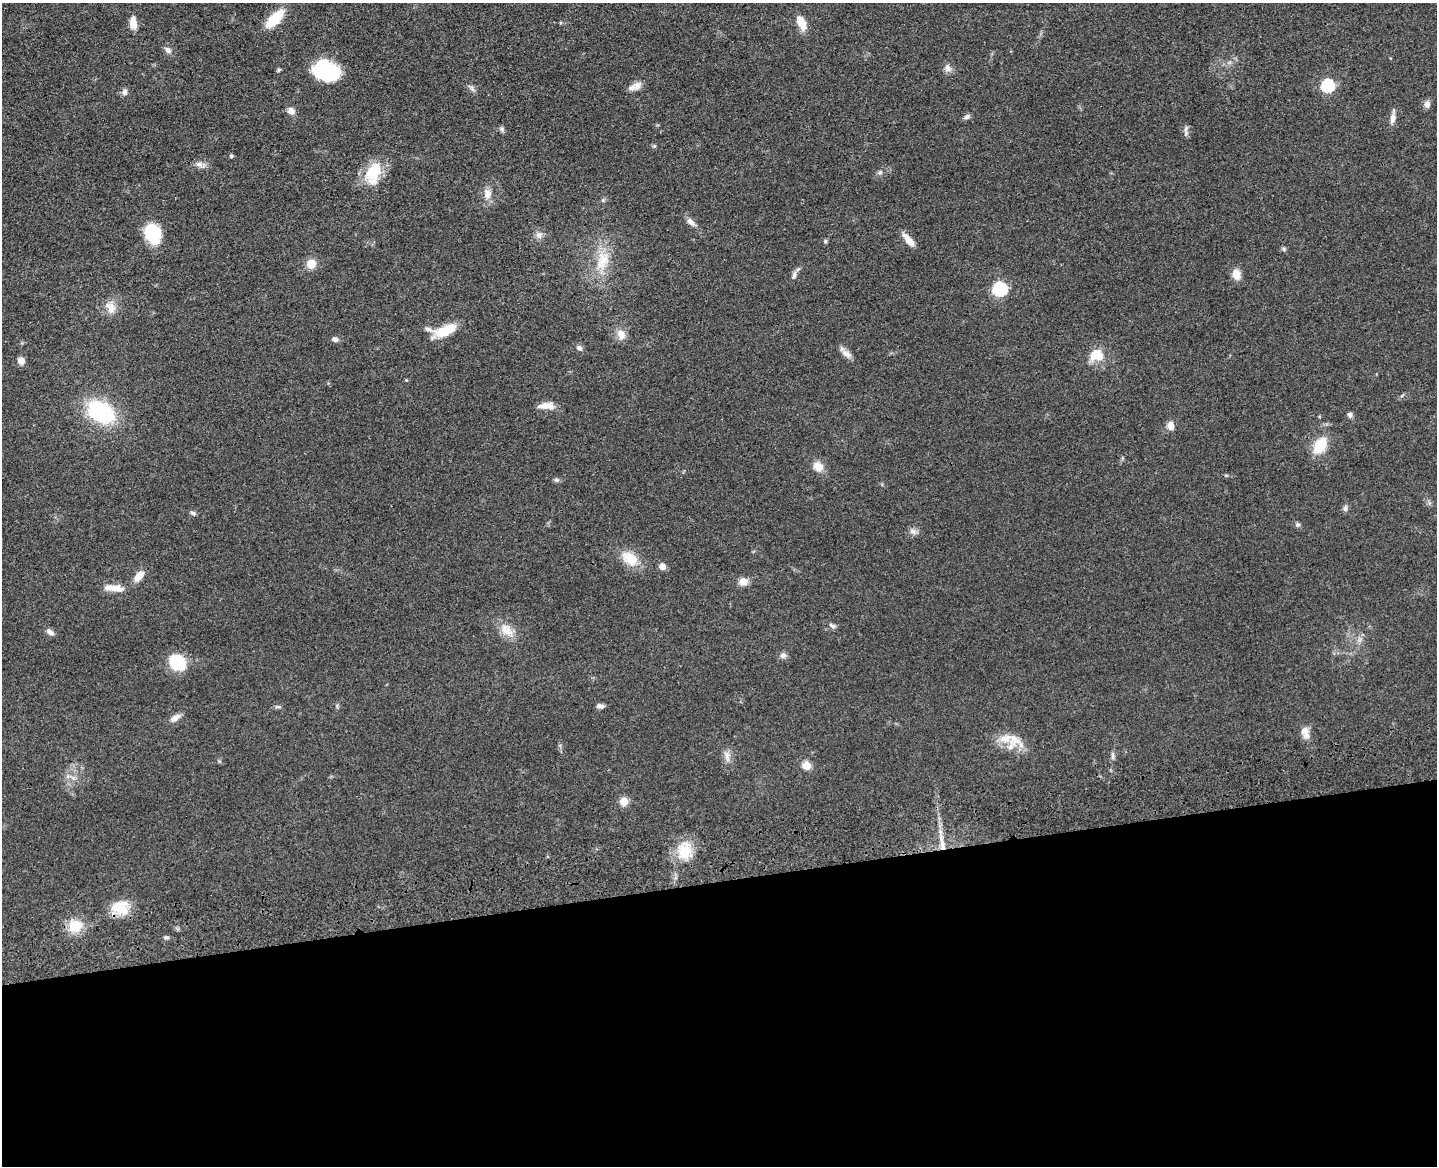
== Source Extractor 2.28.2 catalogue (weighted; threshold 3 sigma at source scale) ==
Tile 11 of 3 x 4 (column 2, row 4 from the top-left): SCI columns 1699-3133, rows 117-1280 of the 4726 x 4887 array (HDU 1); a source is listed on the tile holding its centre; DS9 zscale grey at full resolution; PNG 1439 x 1168 px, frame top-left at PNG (2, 3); no overlay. Shown black and unused: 25% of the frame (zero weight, under 3 of 4 exposures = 6% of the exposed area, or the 3 px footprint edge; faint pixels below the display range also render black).
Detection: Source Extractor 2.28.2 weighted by HDU 2 'WHT'; one run over the whole footprint, this tile lists its part. Background 0.0547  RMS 0.0057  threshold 0.0257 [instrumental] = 3 sigma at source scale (4.5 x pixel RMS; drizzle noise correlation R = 1.50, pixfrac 1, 0.05/0.05 arcsec/px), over >= 5 px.
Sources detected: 87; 3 inside a brighter object's white glare — not listed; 5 inside a brighter listed object's ellipse — not listed separately; the other 79 listed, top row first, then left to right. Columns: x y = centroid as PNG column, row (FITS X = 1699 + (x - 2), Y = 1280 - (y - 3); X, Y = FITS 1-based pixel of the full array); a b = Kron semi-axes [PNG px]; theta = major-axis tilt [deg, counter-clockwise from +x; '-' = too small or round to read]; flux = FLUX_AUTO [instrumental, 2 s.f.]
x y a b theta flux
274 19 17 8 45 24
133 23 14 7 -88 5.5
801 23 17 8 -65 8.8
168 50 11 7 -39 2.2
324 67 26 16 -35 30
948 68 11 9 -67 2.7
279 69 6 4 19 0.73
636 86 16 9 34 4.2
1328 86 6 6 - 71
472 88 10 5 -57 1.6
125 92 9 7 -89 1.9
1427 104 9 7 -80 2.5
291 111 8 7 - 3.8
966 117 9 6 29 1.8
1392 118 16 6 81 3.4
1186 128 9 4 55 1.2
501 129 6 6 - 1.2
654 146 5 5 - 0.77
231 156 4 4 - 0.82
199 164 10 8 3 2.7
373 172 24 17 58 19
880 172 6 5 - 1.1
487 194 12 10 -87 4.7
691 222 15 7 -41 3.2
153 233 20 15 -70 27
539 235 10 8 -26 2.5
909 240 18 7 -49 5.3
825 241 6 5 - 0.84
1284 249 6 4 -89 0.85
602 261 31 17 79 17
311 264 10 10 - 6.4
1236 274 11 8 -74 6.4
794 275 11 5 81 1.8
1000 289 6 6 - 98
111 308 18 11 -50 5.9
444 332 20 12 -2 11
621 334 15 11 -66 4.9
335 339 7 5 0 2.1
579 348 9 6 -40 1.8
846 354 16 8 -30 3.4
1096 355 17 13 -1 11
21 361 8 7 - 3.5
546 406 20 8 1 5.3
101 412 23 17 -30 58
1350 415 7 6 - 1.6
1170 426 9 7 -85 4.4
1320 445 16 10 55 18
818 466 13 11 -43 5.9
1226 475 6 4 18 0.63
556 480 7 5 -19 1.1
1345 508 9 5 70 1.4
193 513 8 5 -21 1.2
1297 525 7 6 - 1.2
913 531 8 6 -33 2
630 559 21 13 -37 13
662 566 5 5 - 6.7
139 576 13 7 49 6.5
743 581 7 7 - 6.4
114 588 26 8 -6 7
832 626 9 5 -26 1.5
507 630 22 14 -50 8.4
50 632 10 6 -34 2.4
783 655 8 7 - 2
177 662 12 9 -37 38
600 706 9 5 -8 2.1
277 707 10 3 -11 0.88
175 718 13 7 34 3.7
1305 731 12 11 - 4.3
1006 738 20 12 14 7.9
727 756 16 7 -84 3.5
1113 756 12 4 -88 1.6
807 765 5 5 - 17
68 776 7 5 44 1.4
624 801 5 5 - 16
943 846 19 7 -81 6.4
684 851 22 18 80 15
120 907 23 18 -3 12
75 926 14 13 - 13
166 938 8 4 -8 0.97
Overlapping masked pixels (flux is a lower limit): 2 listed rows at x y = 943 846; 120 907